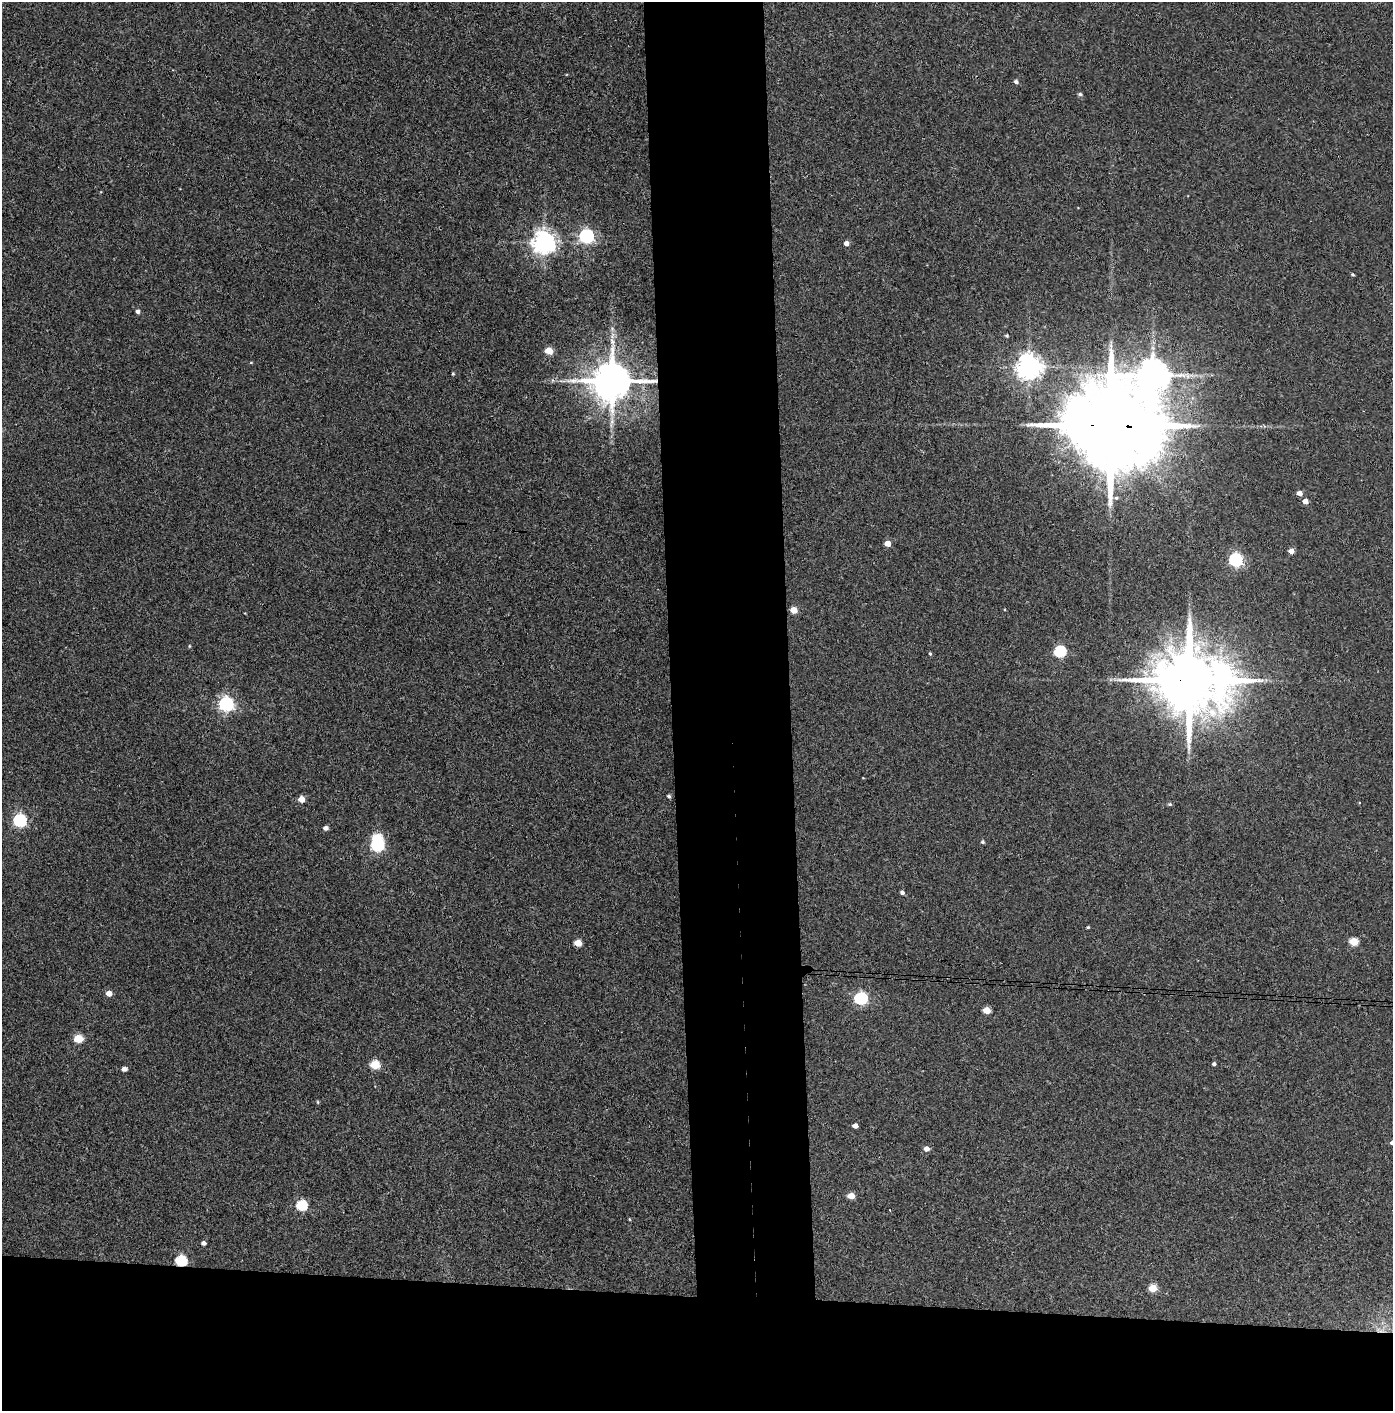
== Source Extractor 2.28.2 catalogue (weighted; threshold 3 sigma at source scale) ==
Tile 8 of 3 x 3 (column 2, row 3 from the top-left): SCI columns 1466-2856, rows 5-1413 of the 4319 x 4236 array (HDU 1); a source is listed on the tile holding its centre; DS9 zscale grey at full resolution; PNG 1395 x 1413 px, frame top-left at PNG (2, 2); no overlay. Shown black and unused: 16% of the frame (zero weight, under 3 of 4 exposures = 6% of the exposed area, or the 3 px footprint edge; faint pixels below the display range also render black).
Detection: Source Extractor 2.28.2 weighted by HDU 2 'WHT'; one run over the whole footprint, this tile lists its part. Background 0.072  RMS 0.0055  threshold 0.0248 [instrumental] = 3 sigma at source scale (4.5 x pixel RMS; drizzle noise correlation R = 1.50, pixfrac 1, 0.05/0.05 arcsec/px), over >= 5 px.
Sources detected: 56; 1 inside a brighter object's white glare — not listed; the other 55 listed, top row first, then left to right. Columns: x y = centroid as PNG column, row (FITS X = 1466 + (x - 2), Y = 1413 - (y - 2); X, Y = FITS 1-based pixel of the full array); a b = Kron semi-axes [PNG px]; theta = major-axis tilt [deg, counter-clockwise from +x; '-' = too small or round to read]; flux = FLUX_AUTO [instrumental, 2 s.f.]
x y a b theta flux
1016 82 5 4 - 1.4
1080 94 5 5 - 0.93
586 236 6 6 - 120
544 242 8 7 - 460
846 243 5 4 - 2.8
1353 275 4 3 - 0.77
138 311 5 5 - 1.7
1007 336 4 4 - 0.73
549 351 5 5 - 12
251 362 5 3 - 0.43
1029 367 8 7 - 580
453 374 4 3 - 0.57
1153 375 11 10 - 1100
612 381 11 10 - 2100
1110 425 30 20 -6 14000
1299 493 5 4 - 3.4
1116 498 5 5 - 0.86
1305 501 4 4 - 4.5
887 543 5 4 - 6.9
1291 551 4 4 - 5
1236 560 6 6 - 110
794 610 5 4 - 10
189 646 5 3 - 0.51
1060 651 6 6 - 57
930 654 4 3 - 0.69
1222 672 15 9 -36 190
1189 680 19 16 -18 5600
226 704 6 6 - 150
669 796 4 4 - 1.1
301 799 5 4 - 7.7
1170 804 6 4 -21 0.82
20 820 6 6 - 99
326 828 5 4 - 2.3
982 842 4 4 - 0.96
377 845 6 5 - 78
902 893 4 4 - 1.6
1088 927 3 3 - 0.6
1354 941 5 5 - 17
578 943 5 4 - 11
109 993 5 4 - 5.2
861 998 6 5 - 86
987 1010 5 4 - 12
78 1039 5 5 - 21
1214 1064 4 3 - 1.3
375 1065 5 5 - 26
124 1069 5 4 - 3.4
318 1102 5 3 - 0.54
855 1126 4 4 - 3.6
926 1149 5 4 - 3.8
851 1196 5 4 - 9.8
301 1206 6 5 - 48
629 1219 4 3 - 0.46
203 1243 4 4 - 2
181 1261 6 5 - 52
1152 1288 5 5 - 16
Overlapping masked pixels (flux is a lower limit): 4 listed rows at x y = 612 381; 1110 425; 1189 680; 181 1261